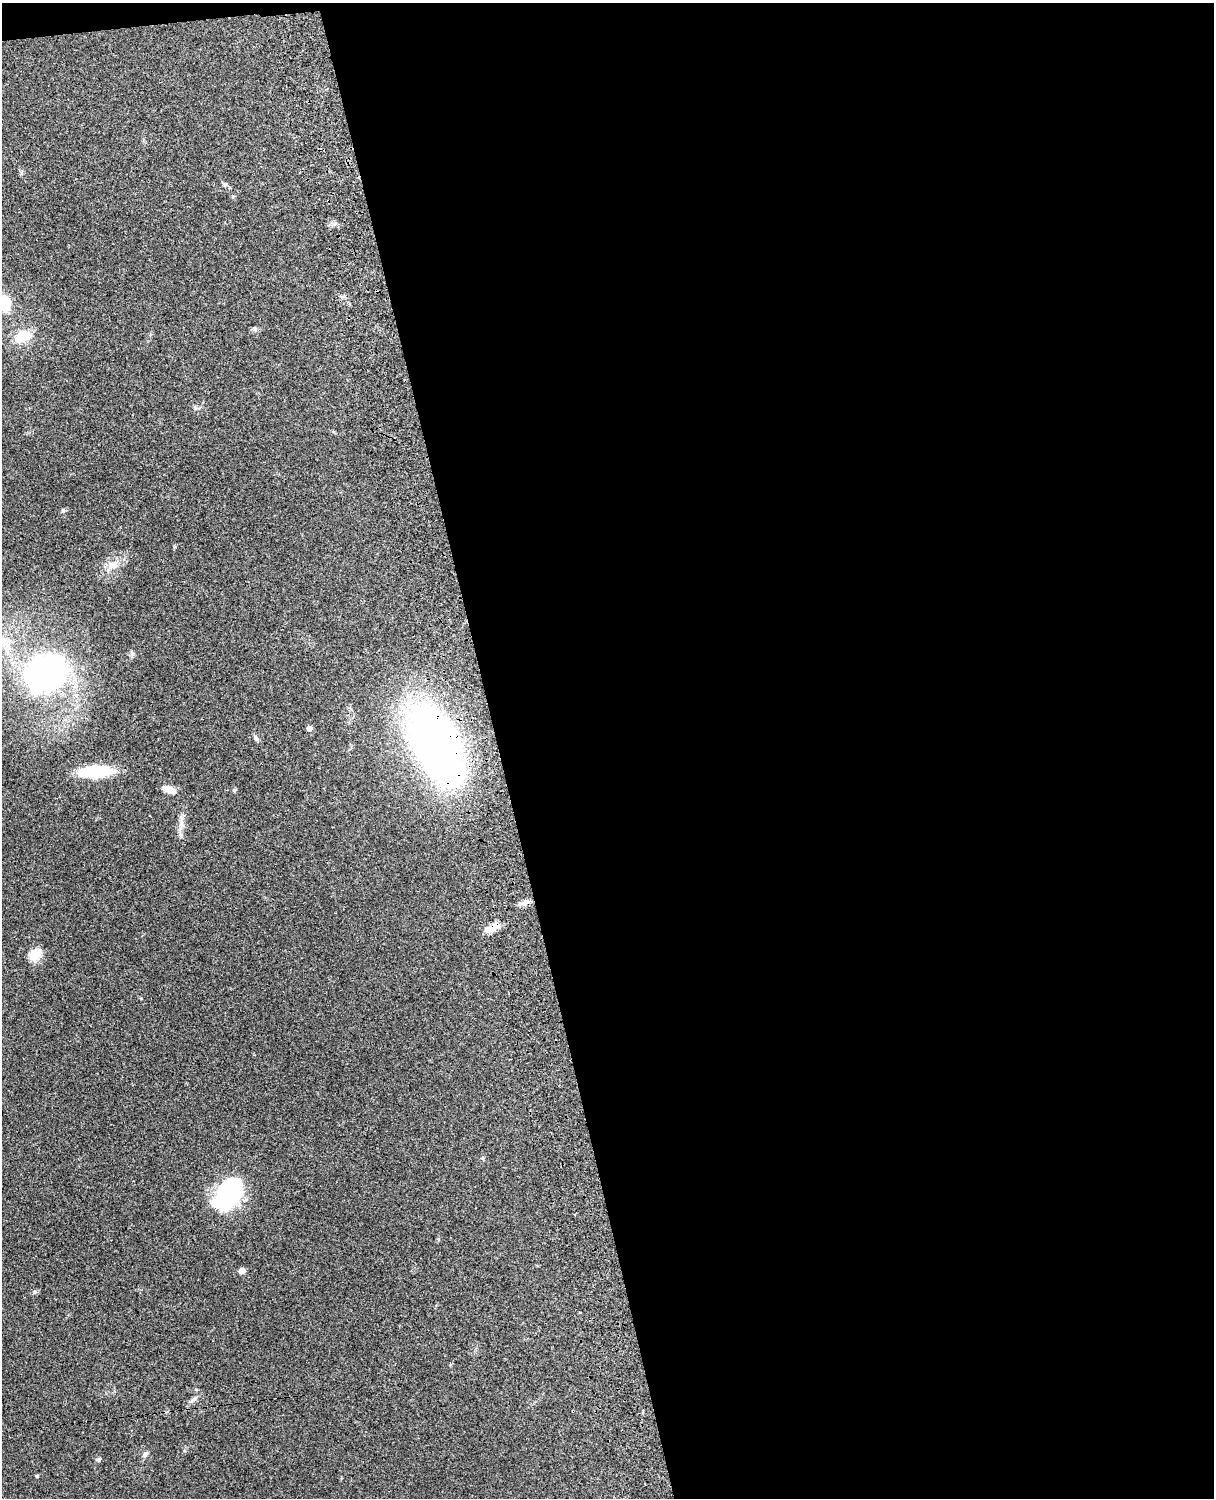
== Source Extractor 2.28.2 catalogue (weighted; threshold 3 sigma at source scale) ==
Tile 4 of 4 x 3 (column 4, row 1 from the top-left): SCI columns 3756-4967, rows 3155-4650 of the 5088 x 4927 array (HDU 1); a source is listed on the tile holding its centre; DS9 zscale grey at full resolution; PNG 1216 x 1500 px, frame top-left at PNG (2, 3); no overlay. Shown black and unused: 60% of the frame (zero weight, under 3 of 4 exposures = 6% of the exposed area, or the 3 px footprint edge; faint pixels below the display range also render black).
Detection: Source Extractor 2.28.2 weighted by HDU 2 'WHT'; one run over the whole footprint, this tile lists its part. Background 0.208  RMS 0.0082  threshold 0.037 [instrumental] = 3 sigma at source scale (4.5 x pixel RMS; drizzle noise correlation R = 1.50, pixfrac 1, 0.05/0.05 arcsec/px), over >= 5 px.
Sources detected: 25; all 25 listed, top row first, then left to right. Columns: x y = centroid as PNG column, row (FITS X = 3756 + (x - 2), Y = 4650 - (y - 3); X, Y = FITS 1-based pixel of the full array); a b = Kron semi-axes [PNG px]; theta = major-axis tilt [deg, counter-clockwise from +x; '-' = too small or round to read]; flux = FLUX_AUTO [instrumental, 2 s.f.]
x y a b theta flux
224 184 7 4 -20 1.4
5 304 17 11 -81 21
255 329 8 3 -61 1.1
22 336 17 11 21 20
63 510 7 5 70 1.3
113 565 16 10 29 8.9
5 642 21 10 -67 12
46 673 36 30 21 250
309 728 4 4 - 5.1
256 738 9 5 -50 2.2
436 744 48 24 -63 770
95 771 32 11 3 45
169 789 13 6 -20 9.2
234 790 5 5 - 1.1
182 823 10 4 -81 3
524 903 17 5 13 3.6
492 928 20 8 25 9
35 955 16 13 32 10
228 1194 34 21 56 100
242 1271 8 6 9 3.1
35 1292 6 4 70 1.1
194 1399 14 4 42 2.7
145 1454 10 5 45 2.2
99 1459 6 5 - 1.6
37 1476 4 3 - 1.1
Overlapping masked pixels (flux is a lower limit): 2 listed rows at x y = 436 744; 492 928
Isophote crosses this tile's border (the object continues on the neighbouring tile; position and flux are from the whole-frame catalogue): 1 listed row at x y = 5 304